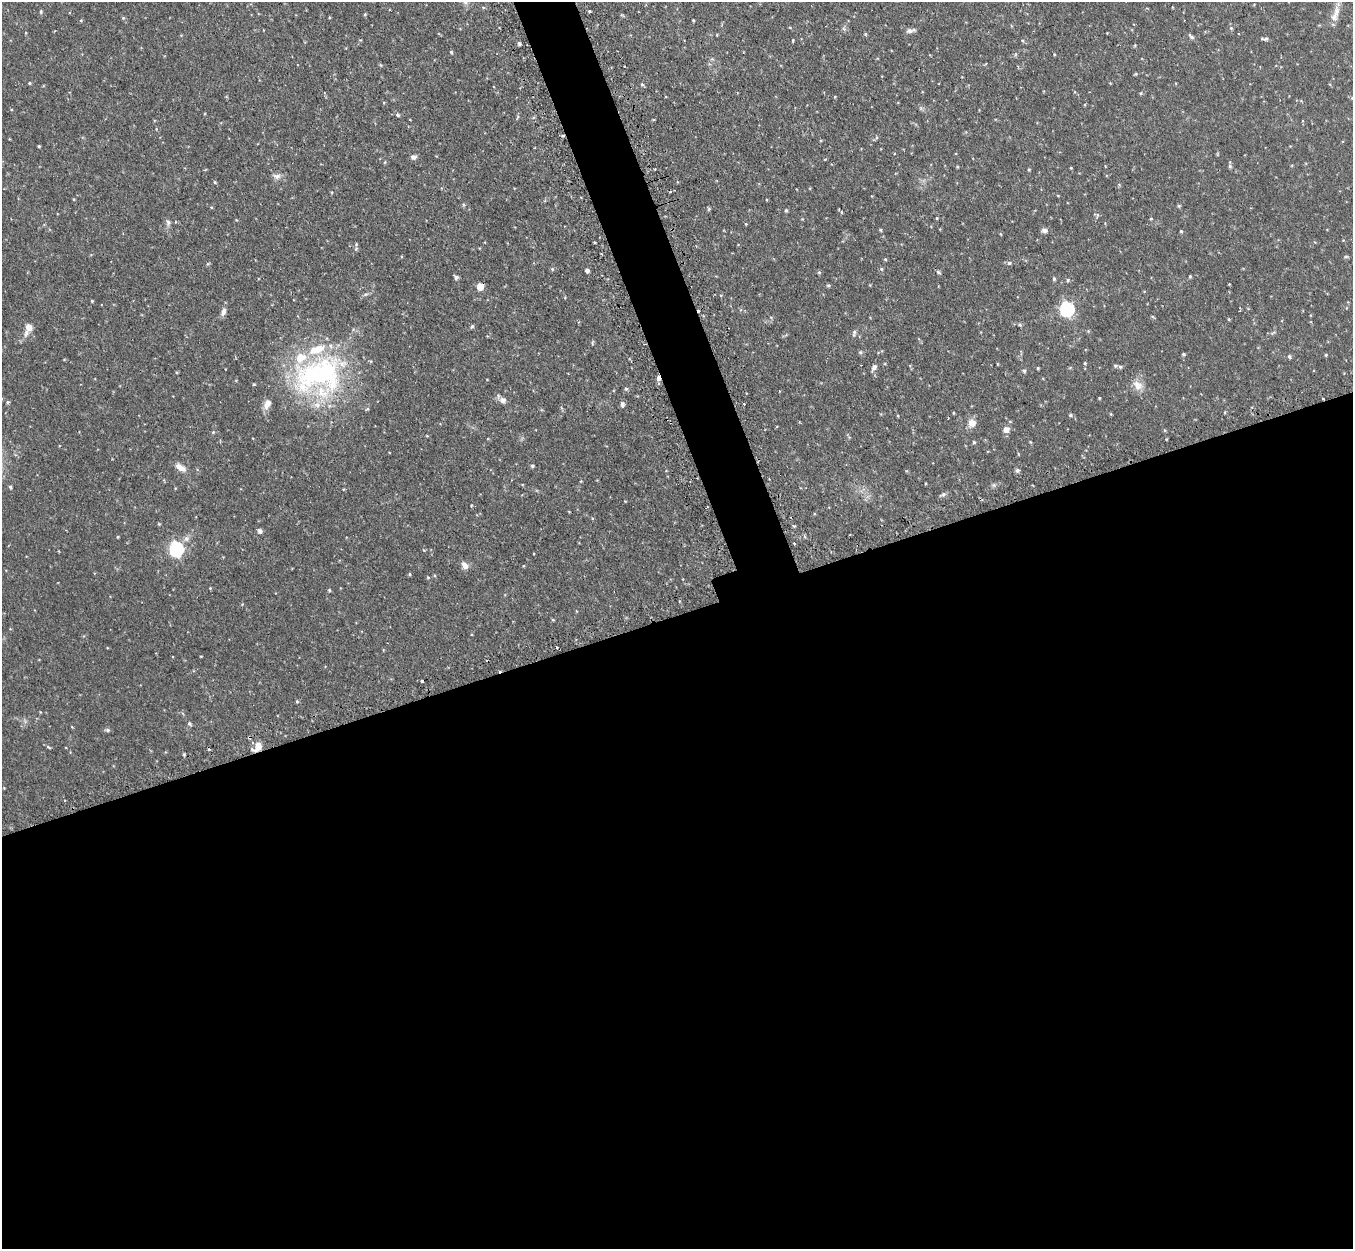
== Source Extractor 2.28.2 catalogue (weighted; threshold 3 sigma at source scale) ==
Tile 15 of 4 x 4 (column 3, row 4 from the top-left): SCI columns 2744-4094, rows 175-1421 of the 5485 x 5464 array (HDU 1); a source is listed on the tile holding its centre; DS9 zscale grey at full resolution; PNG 1355 x 1251 px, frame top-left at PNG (2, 2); no overlay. Shown black and unused: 53% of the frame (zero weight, under 2 of 3 exposures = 4% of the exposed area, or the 3 px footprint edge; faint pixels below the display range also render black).
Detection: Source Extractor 2.28.2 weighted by HDU 2 'WHT'; one run over the whole footprint, this tile lists its part. Background 0.0971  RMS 0.0069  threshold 0.0311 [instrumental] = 3 sigma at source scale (4.5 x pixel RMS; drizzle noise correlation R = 1.50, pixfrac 1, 0.05/0.05 arcsec/px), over >= 5 px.
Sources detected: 121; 2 cosmic-ray / hot-pixel residue — not listed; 6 inside a brighter listed object's ellipse — not listed separately; the other 113 listed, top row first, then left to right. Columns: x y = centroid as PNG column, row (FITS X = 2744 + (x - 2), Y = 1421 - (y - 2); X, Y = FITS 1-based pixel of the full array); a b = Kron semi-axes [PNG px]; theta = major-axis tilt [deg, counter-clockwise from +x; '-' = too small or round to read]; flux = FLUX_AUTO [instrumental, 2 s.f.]
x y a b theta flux
41 11 5 4 - 0.9
590 11 3 3 - 3.2
365 14 4 4 - 0.66
1335 14 27 8 71 7.1
123 18 5 4 - 0.63
81 20 5 3 - 0.61
693 20 4 3 - 0.57
909 31 9 6 6 2.2
1239 33 3 2 - 0.68
1191 36 10 4 -43 1.4
1265 39 9 4 0 1.4
793 40 3 2 - 0.55
519 44 4 3 - 1.5
1135 45 4 3 - 0.55
451 52 4 4 - 0.75
1054 54 4 3 - 0.54
381 65 5 3 - 0.59
624 66 2 2 - 0.47
29 83 4 3 - 0.7
642 84 5 4 - 0.89
1141 93 4 4 - 0.74
398 115 6 5 - 1.2
563 136 4 3 - 0.84
39 146 3 3 - 0.67
414 157 8 6 7 1.9
385 162 5 3 - 0.56
1230 166 5 5 - 1
1029 169 4 3 - 0.62
277 176 11 7 -3 2.9
215 182 4 4 - 0.66
463 205 5 4 - 0.92
1179 206 5 4 - 0.76
709 209 6 4 71 0.74
786 210 5 4 - 0.87
841 212 5 3 - 0.59
1097 215 6 4 72 0.87
937 218 4 3 - 0.57
1151 219 4 3 - 0.66
168 222 7 6 - 1.6
746 224 4 3 - 0.5
880 230 4 4 - 0.72
1044 230 7 5 -11 2
1181 231 3 3 - 0.76
1000 234 4 3 - 0.56
356 249 6 4 -73 0.9
885 259 4 4 - 0.69
1009 263 5 5 - 1.2
552 269 5 4 - 0.85
881 269 5 4 - 0.79
587 270 5 4 - 1.9
819 272 5 5 - 0.83
938 272 5 5 - 1.1
1190 276 4 4 - 0.64
456 277 5 4 - 1.9
1054 279 5 5 - 0.76
1068 280 5 3 - 0.72
828 285 5 4 - 0.91
480 287 5 5 - 11
92 301 3 3 - 0.6
1067 309 7 6 - 120
223 312 12 6 74 2.6
1020 325 5 3 - 0.92
472 326 6 4 45 0.9
28 327 9 7 -81 4.3
854 333 9 4 72 1.5
1273 333 8 3 44 0.83
592 342 8 2 69 0.68
1183 354 4 3 - 0.96
1326 355 4 4 - 0.74
1289 356 5 4 - 1.1
1085 363 4 3 - 0.64
1116 366 5 5 - 1
874 367 7 5 59 2.5
1120 367 5 4 - 0.9
1038 368 4 3 - 0.71
1024 371 5 4 - 1.1
318 374 71 43 16 120
658 378 6 5 - 2.5
1138 385 15 10 -44 5.8
626 389 5 5 - 0.98
1099 398 3 3 - 0.54
503 400 9 8 - 3
8 402 5 4 - 0.76
622 404 6 4 -84 2
954 413 4 3 - 0.55
1070 415 5 4 - 0.95
972 423 9 9 - 4.9
1006 430 6 5 - 4.7
1165 430 5 3 - 0.63
213 432 4 4 - 0.61
974 442 4 3 - 0.76
532 466 4 4 - 1.1
182 469 11 8 -16 3.5
1017 470 6 5 - 1.5
10 487 4 3 - 1.3
943 494 7 5 44 1.3
259 531 6 5 - 1.8
117 537 4 3 - 0.56
794 543 2 2 - 0.75
176 549 7 6 - 120
464 565 10 7 -56 3.6
410 574 5 3 - 0.63
210 588 3 3 - 0.5
329 590 4 4 - 0.79
553 620 4 3 - 0.64
557 648 3 3 - 1.1
422 681 3 3 - 2.6
297 701 4 4 - 0.72
189 724 5 5 - 1.2
107 730 6 4 -21 1.2
49 747 7 3 -45 0.69
257 747 12 8 44 6
184 754 4 3 - 0.84
Overlapping masked pixels (flux is a lower limit): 4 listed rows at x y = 563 136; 480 287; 658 378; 257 747
Isophote crosses this tile's border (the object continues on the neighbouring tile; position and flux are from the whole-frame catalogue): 1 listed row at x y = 1335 14